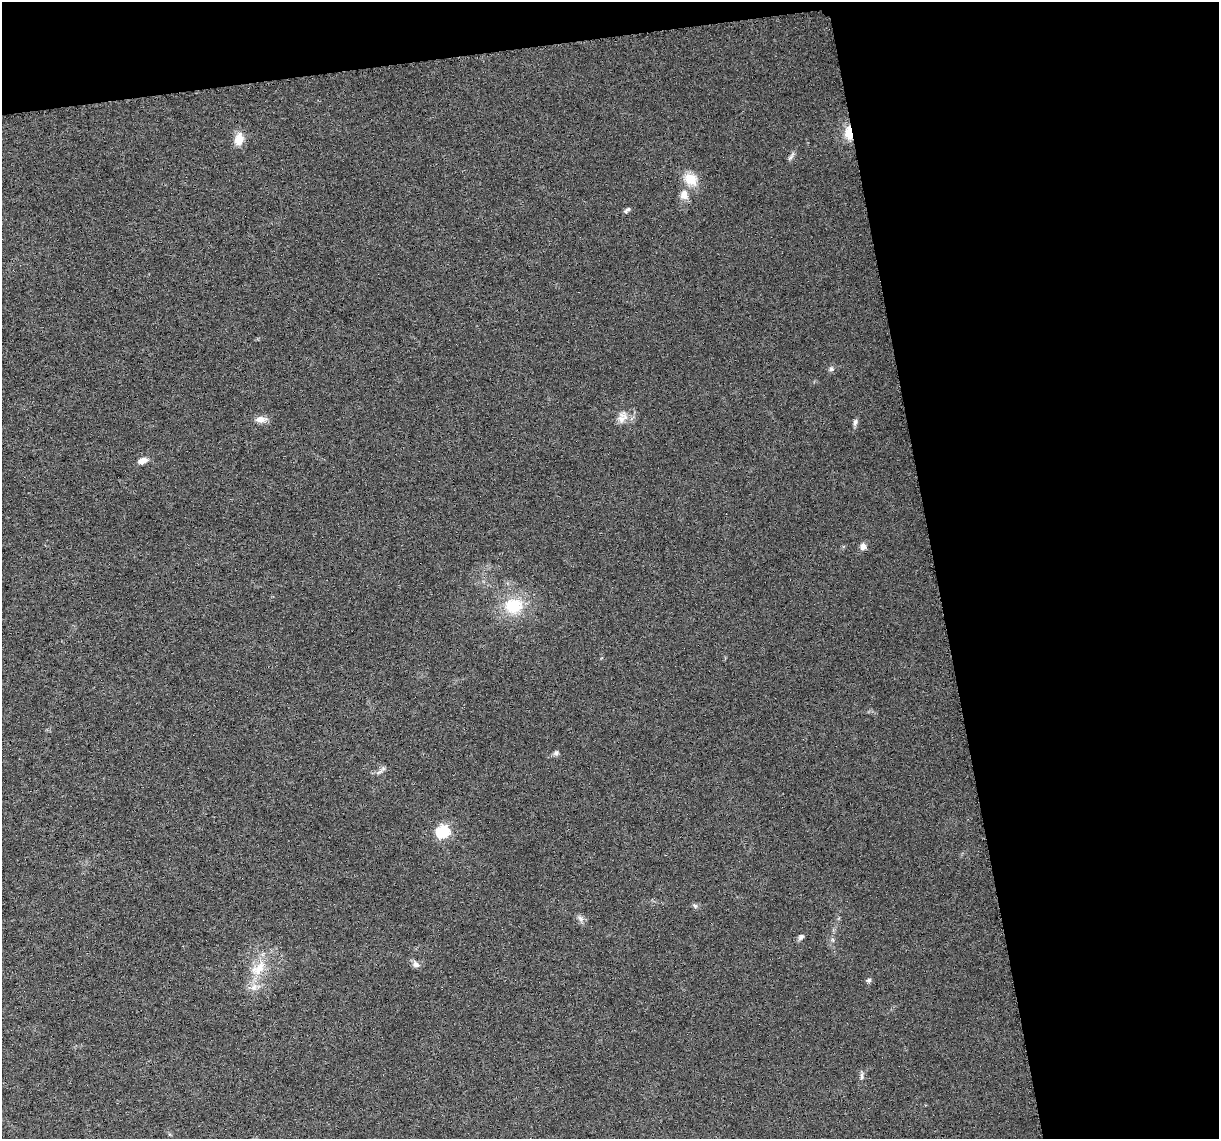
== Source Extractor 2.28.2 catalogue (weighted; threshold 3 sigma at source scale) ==
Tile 2 of 2 x 2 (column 2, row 1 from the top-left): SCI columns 1225-2441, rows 1179-2315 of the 2445 x 2342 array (HDU 1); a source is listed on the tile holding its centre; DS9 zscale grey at full resolution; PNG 1221 x 1141 px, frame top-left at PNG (2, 2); no overlay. Shown black and unused: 27% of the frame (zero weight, under 3 of 6 exposures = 1% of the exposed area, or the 3 px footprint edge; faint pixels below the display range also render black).
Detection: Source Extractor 2.28.2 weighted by HDU 2 'WHT'; one run over the whole footprint, this tile lists its part. Background 0.0272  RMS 0.0045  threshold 0.0185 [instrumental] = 3 sigma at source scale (4.09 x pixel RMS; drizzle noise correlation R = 1.36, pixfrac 0.8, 0.0396/0.0396 arcsec/px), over >= 5 px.
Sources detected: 25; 1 inside a brighter listed object's ellipse — not listed separately; the other 24 listed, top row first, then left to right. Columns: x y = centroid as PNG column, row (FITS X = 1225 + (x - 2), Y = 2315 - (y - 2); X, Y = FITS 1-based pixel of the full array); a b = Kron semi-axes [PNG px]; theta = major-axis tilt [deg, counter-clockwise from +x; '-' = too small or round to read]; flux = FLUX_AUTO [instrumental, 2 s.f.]
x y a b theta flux
848 133 17 9 -84 6
239 139 13 9 79 6.2
791 157 15 4 55 1.3
691 179 18 14 -32 7.8
684 195 14 11 87 4
627 210 10 5 38 1.1
831 369 7 6 - 1.1
622 417 17 12 59 4.1
261 419 13 8 1 3.1
855 422 9 5 76 1.2
142 461 10 6 18 3.1
863 547 9 8 - 2
513 606 22 18 0 16
556 753 8 6 54 1
380 772 12 5 32 1.4
443 831 6 6 - 60
695 905 9 5 -44 0.94
581 919 10 7 -57 1.6
801 937 8 6 45 1.2
833 940 6 4 -71 0.64
416 964 10 7 -43 1.9
259 968 26 14 46 10
869 980 7 5 16 0.86
862 1076 9 5 -87 1.2
Overlapping masked pixels (flux is a lower limit): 1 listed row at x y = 848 133